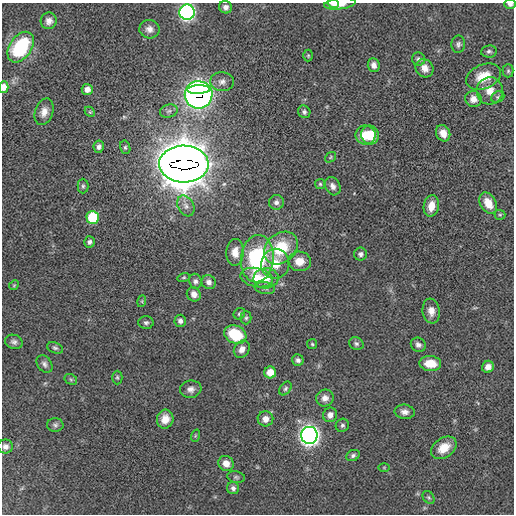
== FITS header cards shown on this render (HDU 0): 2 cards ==
NAXIS1  =                  512 / Axis length
NAXIS2  =                  512 / Axis length

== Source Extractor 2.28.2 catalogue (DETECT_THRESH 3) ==
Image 512 x 512 px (HDU 0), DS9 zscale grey, 1 PNG px = 1 image px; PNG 516 x 516 px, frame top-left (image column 1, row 512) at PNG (2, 3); each listed source drawn as its Kron ellipse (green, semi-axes under 4 px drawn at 4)
Background 0.902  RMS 22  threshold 67.2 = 3 sigma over >= 5 px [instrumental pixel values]
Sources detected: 98; all 98 listed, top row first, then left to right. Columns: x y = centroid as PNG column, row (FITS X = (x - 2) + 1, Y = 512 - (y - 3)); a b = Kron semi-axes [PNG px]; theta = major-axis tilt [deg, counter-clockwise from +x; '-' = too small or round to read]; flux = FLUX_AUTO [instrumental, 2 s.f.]
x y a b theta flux
333 4 6 3 -22 3.0e+03
340 4 16 5 7 1.6e+04
510 4 6 4 -1 4.3e+03
225 7 6 6 - 6.3e+03
187 12 8 7 - 4.8e+05
49 21 8 8 - 7.6e+03
149 29 10 9 - 8.6e+03
458 44 8 6 86 4.5e+03
21 47 17 11 55 1.2e+05
489 51 8 6 8 3.7e+03
308 56 6 5 - 2.2e+03
418 59 7 6 - 4.2e+03
374 65 7 6 - 7.5e+03
425 68 9 8 - 1.1e+04
508 71 6 5 - 2.9e+03
483 77 18 12 23 3.4e+04
222 82 12 9 -3 8.6e+03
4 87 6 4 88 1.6e+04
87 89 5 5 - 7.9e+03
199 90 11 3 2 9.7e+04
490 91 13 13 - 1.8e+04
199 95 14 13 - 7.7e+05
498 97 7 5 22 3.3e+03
473 99 8 8 - 1.1e+04
169 111 9 6 16 4.7e+03
44 112 13 9 72 1.3e+04
90 112 6 4 -44 2.0e+03
304 112 6 6 - 3.7e+03
443 133 8 7 - 1.3e+04
366 135 10 9 - 3.1e+04
370 135 9 8 - 2.8e+04
99 147 6 5 - 4.8e+03
125 147 7 5 -76 2.7e+03
330 157 6 4 39 1.9e+03
184 164 25 18 -1 4.8e+06
320 184 5 5 - 2.2e+03
83 186 7 5 90 3.0e+03
333 186 10 7 -63 6.8e+03
276 202 7 7 - 5.6e+03
488 203 11 8 -61 2.3e+04
186 206 11 7 -61 7.5e+03
431 206 11 7 79 1.8e+04
500 215 5 5 - 2.3e+03
93 217 6 6 - 7.2e+04
89 242 5 5 - 4.1e+03
281 248 18 14 42 6.0e+04
235 252 13 8 88 1.5e+04
360 254 6 6 - 4.1e+03
257 259 24 16 85 1.4e+05
299 261 11 10 - 1.8e+04
275 264 15 14 - 3.0e+04
184 277 6 4 17 2.0e+03
257 278 16 9 -11 2.4e+04
266 278 12 10 3 1.9e+04
195 281 7 6 - 4.7e+03
209 282 7 6 - 6.3e+03
14 285 5 4 - 1.9e+03
265 288 10 6 -8 4.4e+03
194 294 7 6 - 9.0e+03
142 301 6 4 73 1.6e+03
431 311 12 8 -82 1.2e+04
239 314 6 5 - 2.6e+03
246 318 6 5 - 2.9e+03
180 321 6 5 - 5.4e+03
146 323 7 6 - 3.7e+03
235 335 11 9 -26 5.7e+04
14 342 9 7 -17 5.1e+03
312 344 5 5 - 2.0e+03
356 344 7 6 - 3.5e+03
418 345 8 6 -32 5.5e+03
55 348 8 5 -22 3.2e+03
242 349 9 7 55 9.9e+03
298 360 6 5 - 4.8e+03
430 363 11 7 -4 2.3e+04
44 364 10 7 -56 5.2e+03
488 367 6 5 - 9.0e+03
270 372 6 6 - 2.1e+04
117 377 7 5 -90 2.6e+03
71 379 7 5 -30 2.5e+03
285 388 7 5 52 3.3e+03
191 389 10 8 9 8.0e+03
325 398 9 8 - 9.0e+03
405 412 10 7 -8 7.2e+03
330 415 7 6 - 8.5e+03
165 419 9 8 - 1.7e+04
265 419 8 7 - 1.0e+04
55 425 8 7 - 3.8e+03
342 425 7 6 - 3.5e+03
309 435 8 8 - 1.0e+06
195 436 6 4 72 2.0e+03
5 447 7 7 - 6.0e+03
444 448 14 9 35 2.3e+04
353 455 7 5 25 3.8e+03
226 463 8 7 - 1.1e+04
384 467 6 4 0 1.5e+03
236 477 9 5 -10 3.4e+03
233 488 6 6 - 4.8e+03
429 497 7 5 -54 2.6e+03
At the frame edge (FLAGS 8, measured only in part): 5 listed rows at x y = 333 4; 340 4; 510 4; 187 12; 4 87